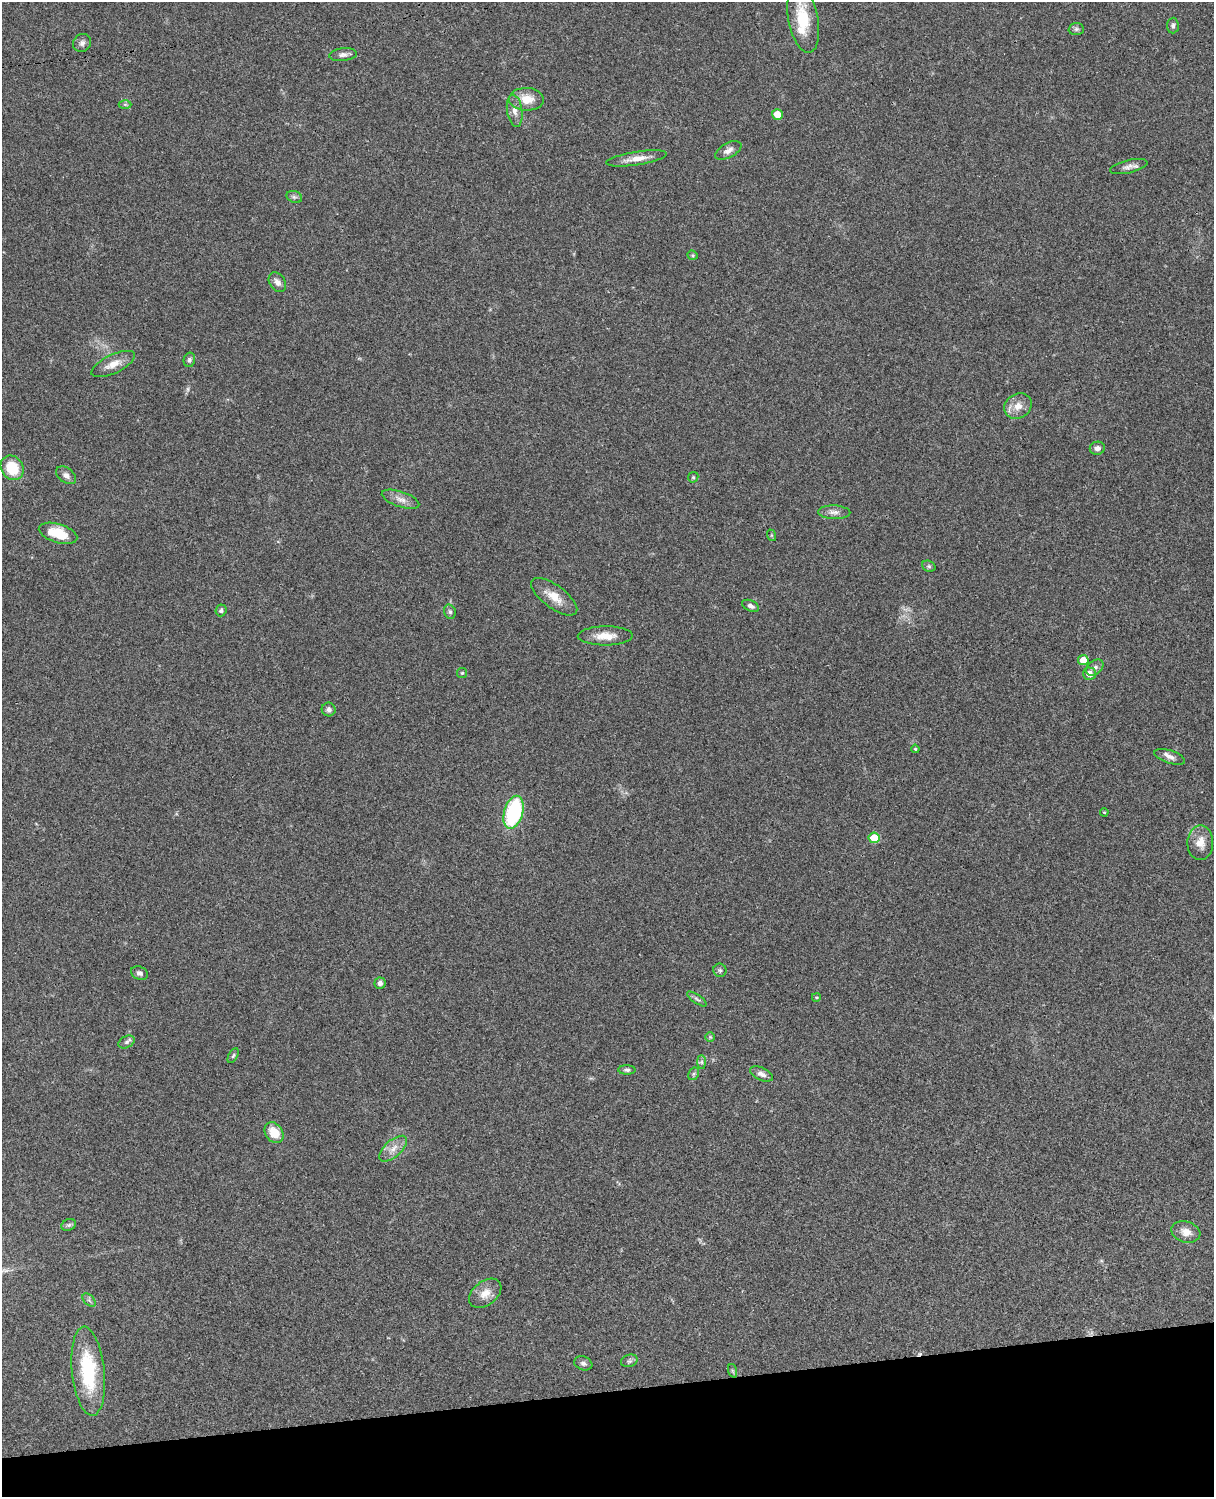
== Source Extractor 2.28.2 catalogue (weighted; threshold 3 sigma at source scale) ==
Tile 10 of 4 x 3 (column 2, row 3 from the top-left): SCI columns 1333-2544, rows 277-1771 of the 5087 x 4927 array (HDU 1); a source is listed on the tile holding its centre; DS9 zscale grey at full resolution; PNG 1216 x 1499 px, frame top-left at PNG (2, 2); each listed source drawn as its Kron ellipse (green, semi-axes under 4 px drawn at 4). Shown black and unused: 7% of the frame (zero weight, under 3 of 4 exposures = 6% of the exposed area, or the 3 px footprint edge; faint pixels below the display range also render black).
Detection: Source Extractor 2.28.2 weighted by HDU 2 'WHT'; one run over the whole footprint, this tile lists its part. Background 0.0774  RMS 0.0058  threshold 0.0263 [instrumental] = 3 sigma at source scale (4.5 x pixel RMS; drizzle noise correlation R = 1.50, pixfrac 1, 0.05/0.05 arcsec/px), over >= 5 px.
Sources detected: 68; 1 too faint to see at this stretch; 1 cosmic-ray / hot-pixel residue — neither listed nor drawn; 1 inside a brighter listed object's ellipse — not listed separately; the other 65 listed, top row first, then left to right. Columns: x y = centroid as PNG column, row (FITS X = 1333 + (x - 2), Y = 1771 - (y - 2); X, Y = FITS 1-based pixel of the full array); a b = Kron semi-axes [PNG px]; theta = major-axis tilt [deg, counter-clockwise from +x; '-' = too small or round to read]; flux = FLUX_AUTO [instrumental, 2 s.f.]
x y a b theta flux
803 19 34 15 -79 23
1173 25 8 6 88 1.4
1076 29 7 6 - 1.4
82 43 9 8 - 2.3
343 55 14 6 6 2.4
526 99 17 11 -2 9.7
125 104 6 4 -1 0.87
515 111 16 7 -82 4.1
777 114 5 5 - 7.7
728 150 14 7 28 3.1
637 158 31 6 9 6.8
1129 167 19 6 13 3.2
294 197 8 6 -20 1.4
693 255 5 4 - 0.72
277 282 10 7 -56 3.2
189 360 7 5 77 1.4
113 364 24 9 25 7
1018 406 14 12 35 6.5
1097 448 7 6 - 2.6
12 468 13 11 -58 18
66 475 11 7 -36 2.6
693 477 5 5 - 0.74
400 499 19 7 -19 4.6
834 512 16 7 -3 3.2
58 533 20 9 -17 17
771 535 6 4 -71 0.64
929 566 7 5 -22 1.1
554 597 27 11 -37 9.2
751 606 9 5 -25 1.9
221 610 6 5 - 1.3
450 612 7 5 -75 1.3
605 636 27 9 1 8.4
1083 660 5 5 - 7.7
1095 667 10 6 39 2.2
462 673 5 5 - 0.75
1089 674 6 6 - 4.5
329 709 7 7 - 2.1
915 749 4 3 - 0.68
1170 757 16 6 -18 3.3
513 812 17 9 74 56
1104 812 4 3 - 0.54
874 838 5 5 - 18
1200 843 17 13 89 6.8
720 970 7 6 - 1.2
139 973 9 6 -22 1.9
380 983 5 5 - 2
816 997 4 3 - 0.61
697 999 11 4 -34 1.4
710 1037 5 5 - 0.72
126 1042 9 5 28 1.6
233 1056 8 4 62 1
702 1062 7 4 -90 1.2
627 1070 8 4 0 1.4
694 1074 7 5 60 1
762 1074 12 6 -23 2.8
274 1133 11 8 -53 10
393 1149 17 8 41 5.4
69 1225 7 5 21 1.3
1186 1232 15 10 -16 5.8
485 1293 18 12 38 6.4
89 1300 8 5 -46 1.3
629 1361 8 6 20 1.5
583 1363 9 6 -21 1.8
88 1371 45 16 -84 40
733 1371 7 4 -71 0.95
Isophote crosses this tile's border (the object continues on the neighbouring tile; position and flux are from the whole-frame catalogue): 1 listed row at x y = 803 19